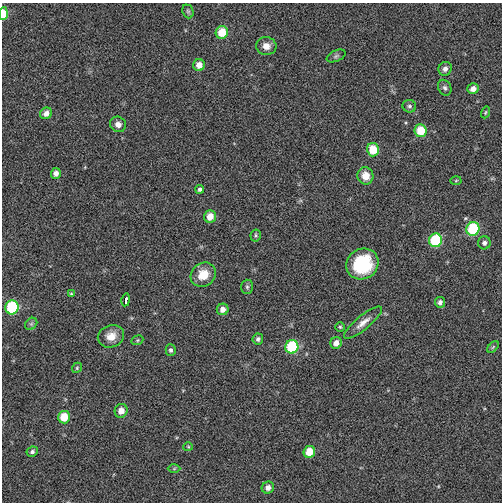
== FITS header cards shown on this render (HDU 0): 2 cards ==
NAXIS1  =                  500
NAXIS2  =                  500

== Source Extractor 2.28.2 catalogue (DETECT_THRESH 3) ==
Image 500 x 500 px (HDU 0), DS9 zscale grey, 1 PNG px = 1 image px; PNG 504 x 504 px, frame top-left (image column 1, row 500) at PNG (2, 3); each listed source drawn as its Kron ellipse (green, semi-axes under 4 px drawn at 4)
Background -0.0053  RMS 0.047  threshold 0.142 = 3 sigma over >= 5 px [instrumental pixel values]
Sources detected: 50; all 50 listed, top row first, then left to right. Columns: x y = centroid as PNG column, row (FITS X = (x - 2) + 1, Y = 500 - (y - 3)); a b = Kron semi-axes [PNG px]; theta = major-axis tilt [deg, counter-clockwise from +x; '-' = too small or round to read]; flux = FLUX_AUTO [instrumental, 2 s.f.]
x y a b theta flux
188 11 7 5 -68 6.1
3 14 6 4 86 60
222 32 6 6 - 73
266 46 10 9 - 24
336 56 10 5 23 8.8
199 65 6 6 - 28
445 69 7 6 - 14
445 88 8 6 -63 9.3
473 89 6 5 - 20
409 106 7 6 - 7.2
485 112 6 3 70 3.8
46 113 6 5 - 19
118 124 8 7 - 17
421 131 6 6 - 74
373 150 6 6 - 80
56 173 5 5 - 17
365 176 8 8 - 41
456 181 5 3 - 3.3
200 189 4 4 - 7.8
210 217 6 6 - 36
473 229 7 6 - 170
256 235 6 5 - 5.2
435 240 7 6 - 160
484 243 6 6 - 11
362 264 16 15 - 200
203 275 13 11 38 57
247 287 7 6 - 7.1
71 294 4 3 - 2.9
126 300 6 3 79 13
440 302 5 5 - 10
12 307 7 6 - 210
223 309 6 5 - 22
363 323 24 7 39 27
31 324 7 5 44 6.5
340 327 5 5 - 4.3
111 336 13 11 21 37
258 339 5 5 - 8.4
137 340 6 4 22 4.3
336 343 6 5 - 22
292 347 7 6 - 180
493 347 7 4 46 4.7
171 350 6 5 - 7.3
77 368 5 4 - 4.3
121 411 7 6 - 28
64 417 6 6 - 68
188 447 5 4 - 3.4
32 452 6 5 - 8.2
309 452 6 5 - 59
174 469 6 4 2 3.9
268 488 6 6 - 20
At the frame edge (FLAGS 8, measured only in part): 1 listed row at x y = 3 14